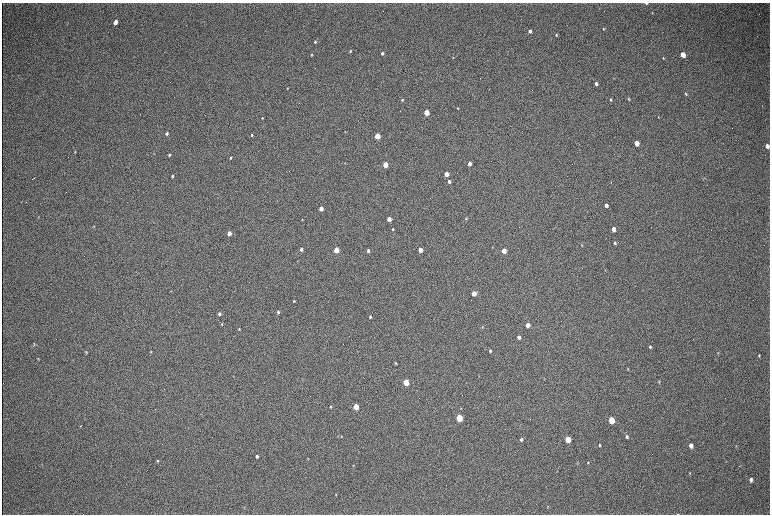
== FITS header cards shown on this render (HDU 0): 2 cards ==
NAXIS1  =                 1536 / length of data axis 1
NAXIS2  =                 1024 / length of data axis 2

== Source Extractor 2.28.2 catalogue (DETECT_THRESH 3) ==
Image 1536 x 1024 px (HDU 0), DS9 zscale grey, zoomed out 1/2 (1 PNG px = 2 x 2 image px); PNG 772 x 516 px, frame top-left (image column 1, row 1023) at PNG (2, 3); no overlay
Background 315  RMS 23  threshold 68.8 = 3 sigma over >= 5 px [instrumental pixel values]
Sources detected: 104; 1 cannot appear on this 1/2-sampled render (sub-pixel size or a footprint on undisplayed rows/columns) and is not listed; the other 103 listed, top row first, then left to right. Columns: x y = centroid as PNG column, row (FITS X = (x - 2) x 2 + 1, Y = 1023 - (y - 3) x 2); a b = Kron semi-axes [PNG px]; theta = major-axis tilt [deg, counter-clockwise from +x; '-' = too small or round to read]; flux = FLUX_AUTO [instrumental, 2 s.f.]
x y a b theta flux
646 4 3 2 - 3400
652 13 3 3 - 3400
115 22 4 3 - 47000
603 28 4 3 - 4500
530 31 3 3 - 17000
556 35 3 3 - 4800
315 42 3 2 - 5600
350 51 3 3 - 4800
382 53 3 3 - 12000
311 55 3 2 - 3400
683 55 4 3 - 74000
663 58 3 3 - 3300
596 84 3 3 - 20000
287 88 3 2 - 2600
686 94 4 3 - 4700
628 99 4 3 - 3900
402 100 3 2 - 5100
611 100 3 2 - 6300
762 106 4 2 - 2500
457 108 3 2 - 3200
426 113 3 3 - 150000
658 117 3 2 - 1600
262 118 3 2 - 3200
345 132 3 2 - 1800
167 133 3 3 - 8500
252 135 3 3 - 7100
377 136 3 3 - 220000
636 143 4 3 - 92000
767 146 4 3 - 30000
75 151 4 2 - 2400
169 155 3 2 - 5100
231 158 3 3 - 5500
469 164 3 3 - 39000
385 165 3 3 - 130000
446 174 3 3 - 71000
173 176 3 2 - 6600
34 178 4 2 - 3000
449 181 3 3 - 20000
611 182 3 2 - 1700
22 201 4 1 - 1600
606 205 3 3 - 24000
321 208 3 3 - 75000
39 217 3 2 - 2100
466 218 3 3 - 4600
302 219 3 2 - 2600
389 219 3 3 - 66000
94 226 3 2 - 2400
393 229 3 2 - 4800
613 229 4 3 - 71000
229 233 3 3 - 62000
615 243 3 3 - 7700
582 245 3 3 - 2600
301 249 3 2 - 14000
336 250 3 3 - 200000
420 250 3 3 - 75000
368 251 3 3 - 16000
504 251 3 3 - 92000
171 291 2 2 - 1300
474 293 3 3 - 92000
294 301 3 2 - 4900
278 312 3 3 - 9500
219 314 3 3 - 13000
370 317 3 2 - 9600
222 324 3 3 - 3700
527 325 3 3 - 45000
482 327 4 2 - 3100
239 329 4 2 - 3300
519 337 3 3 - 18000
34 344 4 2 - 3100
650 347 4 3 - 8000
151 351 3 3 - 3500
490 351 3 3 - 8300
86 352 4 3 - 4400
718 353 4 3 - 3400
759 356 3 2 - 3300
38 358 3 3 - 2800
396 363 3 3 - 4300
628 369 4 3 - 2900
659 381 3 2 - 2600
406 382 4 3 - 240000
330 406 3 3 - 4800
356 407 4 3 - 150000
459 418 4 3 - 340000
611 420 4 3 - 230000
81 426 3 3 - 2500
341 436 4 3 - 4200
627 436 4 3 - 9300
521 439 4 3 - 14000
568 439 4 3 - 170000
599 445 3 3 - 5900
691 445 4 3 - 32000
736 446 3 3 - 2600
257 456 3 3 - 11000
308 458 3 2 - 1800
157 461 4 3 - 4900
588 462 3 2 - 3500
353 465 3 2 - 2400
740 466 3 2 - 2200
690 473 3 3 - 2900
751 480 4 3 - 16000
336 495 3 2 - 2300
548 506 3 3 - 2600
677 514 4 1 - 2800
At the frame edge (FLAGS 8, measured only in part): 1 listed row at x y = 677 514
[1 sub-pixel or undisplayed-footprint detection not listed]